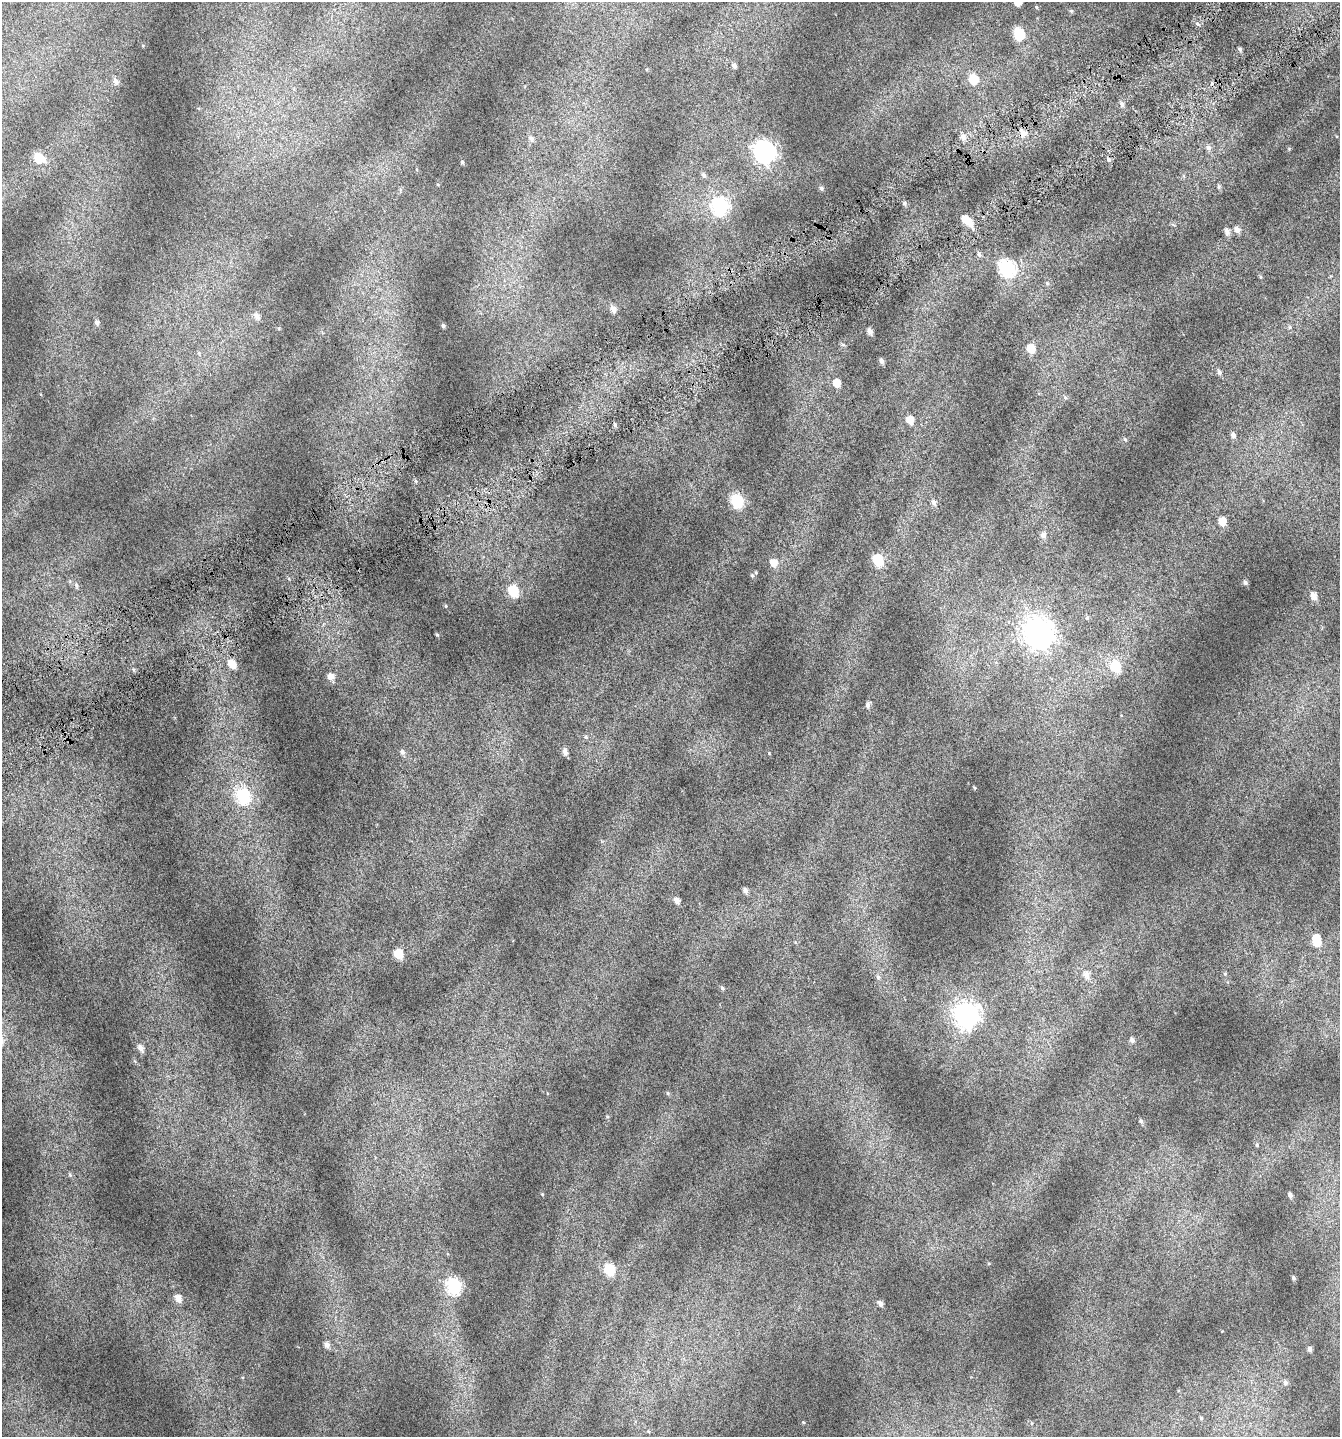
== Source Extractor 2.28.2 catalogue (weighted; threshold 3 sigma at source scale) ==
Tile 10 of 4 x 4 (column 2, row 3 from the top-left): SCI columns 1554-2891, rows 1485-2919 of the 5741 x 5854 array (HDU 1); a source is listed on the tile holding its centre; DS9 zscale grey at full resolution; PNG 1342 x 1439 px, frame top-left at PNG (2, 2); no overlay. Shown black and unused: <1% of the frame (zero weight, under 4 of 7 exposures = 2% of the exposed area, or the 3 px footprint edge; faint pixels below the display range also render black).
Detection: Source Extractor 2.28.2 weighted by HDU 2 'WHT'; one run over the whole footprint, this tile lists its part. Background 0.073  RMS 0.047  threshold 0.192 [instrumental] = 3 sigma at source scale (4.09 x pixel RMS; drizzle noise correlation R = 1.36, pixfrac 0.8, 0.0396/0.0396 arcsec/px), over >= 5 px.
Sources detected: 94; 1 inside a brighter object's white glare — not listed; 1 inside a brighter listed object's ellipse — not listed separately; the other 92 listed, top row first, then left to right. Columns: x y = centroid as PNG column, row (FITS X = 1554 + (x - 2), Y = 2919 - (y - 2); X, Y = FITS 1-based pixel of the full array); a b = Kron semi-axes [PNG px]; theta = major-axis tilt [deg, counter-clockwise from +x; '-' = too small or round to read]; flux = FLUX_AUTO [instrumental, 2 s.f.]
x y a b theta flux
1036 7 5 3 - 3.6
1071 11 5 4 - 4.9
1197 23 5 4 - 7.1
1019 34 7 6 - 250
1240 49 5 4 - 8.6
734 66 5 5 - 10
974 79 7 7 - 110
116 81 8 6 -63 16
1122 104 8 6 -63 12
1023 133 8 7 - 29
963 137 8 7 - 20
531 138 7 6 - 12
1208 148 7 7 - 15
765 152 9 8 - 2100
39 158 9 7 -26 90
1109 160 6 4 -70 7.9
462 162 5 4 - 5
703 175 7 5 -46 9.7
1219 187 6 5 - 7
821 188 6 5 - 8.8
904 203 5 5 - 7.5
720 206 8 8 - 740
965 219 7 6 - 40
1237 230 7 6 - 20
1227 231 7 6 - 19
979 254 7 5 -60 9.5
1007 268 8 7 - 770
613 309 8 6 -71 20
257 316 8 6 -61 17
97 322 7 5 -73 11
443 325 4 4 - 7.4
1290 327 6 4 -90 6.1
870 331 5 4 - 19
843 345 6 4 -1 5.7
1031 349 7 6 - 65
881 361 6 5 - 13
1219 372 7 5 -62 11
837 383 7 6 - 48
1065 397 6 4 -3 6.9
910 420 7 6 - 46
615 425 5 4 - 6.9
1233 435 7 6 - 13
1125 439 5 3 - 4.3
416 481 6 3 -70 5.4
737 501 7 6 - 450
934 502 7 6 - 15
1222 521 7 6 - 49
1043 535 8 7 - 16
878 559 7 6 - 210
774 562 7 7 - 42
752 575 5 5 - 5.6
1245 583 6 5 - 9.5
76 585 7 5 -72 8.4
513 591 7 6 - 180
1314 596 9 6 -66 28
446 606 5 3 - 3.6
1087 618 6 5 - 6
1039 633 11 10 - 4500
437 635 4 4 - 4.4
232 664 8 6 -56 48
1115 666 7 7 - 170
331 677 8 8 - 23
868 705 7 6 - 11
586 737 6 4 -71 5.3
402 752 7 6 - 11
565 752 8 5 -70 18
243 796 8 7 - 450
745 890 6 5 - 16
677 900 6 5 - 20
1317 942 6 6 - 63
398 954 6 6 - 96
1086 974 9 7 -65 26
878 977 6 6 - 8.3
722 988 5 4 - 7
966 1015 10 9 - 2600
1132 1040 6 5 - 12
141 1048 8 6 -56 21
668 1093 6 5 - 5.7
1141 1121 5 5 - 7.3
1257 1145 5 3 - 4.5
70 1175 6 4 -72 5.2
1290 1195 6 5 - 11
610 1269 7 6 - 250
1294 1278 4 4 - 7.2
455 1286 7 7 - 630
178 1298 7 6 - 31
880 1303 6 5 - 14
327 1345 7 6 - 18
1310 1349 5 4 - 14
1285 1382 7 6 - 11
1201 1418 5 4 - 4.5
803 1422 5 3 - 3.1
Unlisted compact peaks at least as high as the median listed source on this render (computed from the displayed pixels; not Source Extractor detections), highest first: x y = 542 1194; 134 670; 769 753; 974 788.